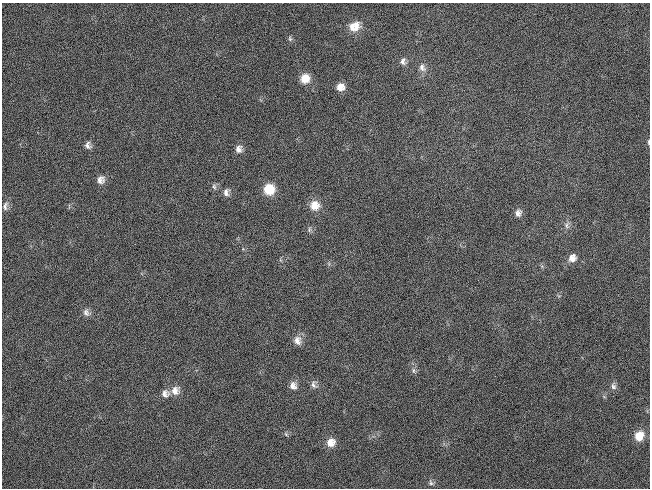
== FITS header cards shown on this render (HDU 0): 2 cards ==
NAXIS1  =                  648 / length of data axis 1
NAXIS2  =                  486 / length of data axis 2

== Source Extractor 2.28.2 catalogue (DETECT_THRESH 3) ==
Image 648 x 486 px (HDU 0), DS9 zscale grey, 1 PNG px = 1 image px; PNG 652 x 490 px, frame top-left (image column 1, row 486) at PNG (2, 3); no overlay
Background 119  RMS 26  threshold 79.1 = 3 sigma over >= 5 px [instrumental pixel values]
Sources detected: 32; all 32 listed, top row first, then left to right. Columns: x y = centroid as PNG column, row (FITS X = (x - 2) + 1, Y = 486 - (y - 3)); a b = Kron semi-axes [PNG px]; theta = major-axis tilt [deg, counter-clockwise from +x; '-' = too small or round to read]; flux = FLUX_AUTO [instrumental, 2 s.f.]
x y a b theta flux
356 25 15 11 -73 18000
352 27 13 8 -68 14000
290 38 7 5 -71 3400
403 61 10 7 81 7500
422 67 12 9 -64 10000
305 78 10 10 - 23000
340 87 9 8 - 16000
649 142 8 3 -89 2500
88 145 9 7 -73 7500
238 149 9 8 - 10000
100 180 10 9 - 11000
214 186 8 6 -73 4400
269 189 10 10 - 45000
226 192 10 7 83 7900
315 205 12 12 - 22000
5 206 12 6 78 7300
518 213 9 8 - 7900
567 225 11 6 85 6900
309 229 8 5 72 3500
572 258 11 9 54 12000
86 313 11 8 -42 8100
297 341 12 9 -80 12000
413 370 8 5 -85 4800
314 385 11 8 -73 7500
293 386 10 9 - 11000
613 386 9 7 -66 6300
175 391 12 10 68 15000
165 394 11 10 - 11000
286 434 6 5 - 3100
639 436 11 9 63 26000
331 442 11 9 39 18000
431 483 8 5 -61 4000
At the frame edge (FLAGS 8, measured only in part): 1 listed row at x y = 649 142